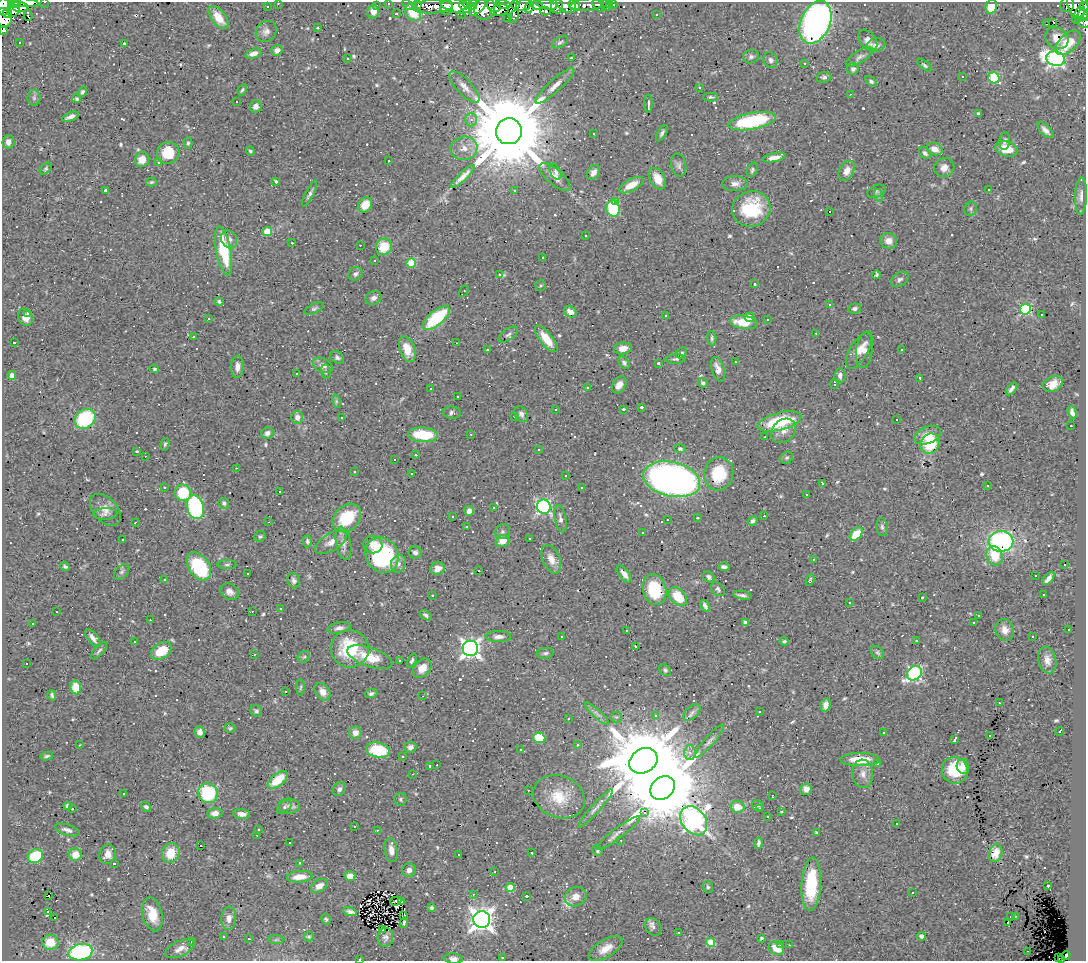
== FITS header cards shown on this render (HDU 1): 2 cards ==
NAXIS1  =                 1084
NAXIS2  =                  959

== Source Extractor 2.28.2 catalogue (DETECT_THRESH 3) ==
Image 1084 x 959 px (HDU 1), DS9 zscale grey, 1 PNG px = 1 image px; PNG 1088 x 963 px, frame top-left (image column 1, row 959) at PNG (2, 2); each listed source drawn as its Kron ellipse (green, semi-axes under 4 px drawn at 4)
Background 0.757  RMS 0.033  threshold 0.1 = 3 sigma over >= 5 px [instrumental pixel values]
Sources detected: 742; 2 with non-positive FLUX_AUTO (blend fragments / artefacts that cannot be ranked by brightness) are neither listed nor drawn; of the other 740, the 500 brightest by FLUX_AUTO listed and drawn (240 fainter detections omitted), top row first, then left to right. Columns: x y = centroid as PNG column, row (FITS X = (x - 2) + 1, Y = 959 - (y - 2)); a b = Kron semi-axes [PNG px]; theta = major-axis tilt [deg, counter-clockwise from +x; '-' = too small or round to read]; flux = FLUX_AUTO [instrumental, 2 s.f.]
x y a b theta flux
45 2 3 2 - 6.3
14 3 6 4 -3 210
23 3 15 3 -5 220
278 3 3 2 - 4.1
388 3 3 3 - 8.7
467 4 5 4 - 130
473 4 5 4 - 78
515 4 3 3 - 23
614 4 3 3 - 6.4
408 5 6 4 -34 17
418 5 4 2 - 4.5
464 5 4 3 - 78
494 5 7 6 - 170
503 5 7 4 -11 140
523 5 8 5 20 250
537 5 6 4 -7 150
547 5 10 4 -10 370
566 5 10 7 -30 84
574 5 6 5 - 44
586 5 17 6 7 11
605 5 6 3 -54 6.9
609 5 3 3 - 22
1067 5 7 7 - 33
267 6 3 3 - 7.2
376 6 3 3 - 6.4
456 6 16 7 -12 490
557 6 7 6 - 100
599 6 7 4 -45 16
991 6 7 5 78 50
1076 6 15 8 -75 140
4 7 8 6 -83 550
20 7 7 5 -7 200
432 7 20 6 3 74
447 7 7 6 - 98
478 7 11 5 41 120
529 7 6 3 59 30
1084 7 4 3 - 89
484 8 11 10 - 300
13 9 7 6 - 350
500 10 9 5 15 110
1082 10 10 3 51 250
545 11 5 3 - 6.8
373 12 7 5 75 16
7 13 5 4 - 130
413 13 9 7 -46 50
396 14 3 2 - 3.3
462 14 3 2 - 4.3
657 14 3 3 - 5.2
28 15 5 3 - 10
1083 15 6 5 - 88
514 16 7 4 67 18
218 17 13 7 -54 36
4 18 10 8 -74 300
508 18 3 2 - 7.3
1076 20 4 3 - 20
815 22 22 14 66 800
1053 22 3 2 - 110
1084 23 6 5 - 20
1046 24 3 2 - 22
318 28 3 3 - 33
3 30 5 3 - 12
266 31 11 9 50 11
1057 38 12 10 -30 29
868 40 12 7 -52 15
19 42 3 3 - 6.3
560 42 9 5 30 5
124 43 3 3 - 58
1068 43 15 8 45 56
876 45 9 7 9 10
277 50 6 5 - 15
253 53 8 4 18 13
751 57 8 6 15 5.8
860 57 15 6 32 9.2
347 58 3 2 - 3.3
572 58 3 3 - 63
1055 59 9 7 -15 740
771 60 8 6 -62 7.7
805 63 3 3 - 6.5
925 65 8 4 -38 4.7
853 69 6 5 - 6.4
962 76 3 3 - 7.6
824 77 7 5 7 5.5
994 78 5 5 - 160
871 81 6 4 -34 4.4
555 86 25 6 42 22
464 87 20 7 -47 20
700 87 3 3 - 6.6
242 90 6 4 59 3.9
82 92 6 4 56 4.5
850 94 3 2 - 4.2
710 97 7 4 -1 4.5
34 98 8 6 -88 5.6
77 99 5 4 - 4
236 101 3 2 - 11
648 104 9 3 -89 5.8
256 106 6 6 - 12
978 113 3 3 - 4.1
70 117 9 3 22 9.3
471 120 7 5 88 8.4
752 121 24 8 11 180
1045 130 10 5 -45 11
509 131 13 13 - 49000
594 133 3 3 - 3.8
662 133 9 3 60 4.5
1005 141 9 5 83 5.9
8 142 6 6 - 11
188 143 6 4 88 3.7
464 148 13 11 9 25
935 149 8 6 -26 20
1007 149 11 7 -18 45
250 151 4 4 - 3.8
168 153 11 10 - 68
925 153 7 5 -45 7.5
774 157 12 4 11 15
142 160 8 7 - 23
389 161 3 2 - 5.4
159 162 3 3 - 18
679 165 12 7 -80 8.9
944 168 10 9 - 16
46 169 7 4 45 3.7
752 170 7 5 65 4.5
847 171 11 7 63 19
555 172 9 5 -63 6.4
593 172 8 5 58 15
463 176 16 4 44 17
555 177 19 7 -41 19
658 179 11 7 -60 31
276 181 3 3 - 36
151 182 5 4 - 3.3
735 184 13 7 2 13
631 185 13 6 28 34
988 189 3 3 - 92
105 190 3 3 - 9.3
514 190 3 3 - 5.8
877 191 9 6 22 5.6
310 194 14 3 62 6.9
878 195 6 4 -72 4.6
1081 196 18 6 88 12
616 202 3 3 - 930
365 205 8 6 56 23
613 208 8 6 -75 160
751 209 19 17 20 120
971 209 7 6 - 5.1
829 212 3 3 - 900
267 231 5 4 - 63
585 235 3 3 - 5.8
229 239 9 7 -63 12
889 241 8 7 - 18
292 243 3 3 - 4
360 245 3 2 - 5.6
384 247 8 8 - 60
224 251 25 7 -79 110
543 257 3 3 - 75
375 261 3 3 - 21
411 263 5 4 - 83
355 274 7 6 - 6.7
499 274 3 3 - 13
877 275 4 3 - 3.8
900 279 9 6 35 7.2
755 284 3 3 - 5
541 285 5 5 - 3.5
464 291 6 2 61 5
374 298 8 6 28 9.8
219 302 5 4 - 4.2
829 304 3 3 - 11
314 309 10 5 28 5.1
855 309 6 5 - 6.2
1025 309 5 5 - 220
570 312 7 5 -32 14
28 313 3 3 - 3.8
1041 315 3 3 - 760
666 316 3 3 - 67
25 317 9 7 -65 18
749 317 5 4 - 22
436 318 17 7 40 150
208 319 3 3 - 42
767 320 3 3 - 41
744 322 14 6 -8 58
816 333 3 2 - 8.6
508 334 11 6 36 7
193 337 3 3 - 6
712 338 7 4 -85 4.2
546 339 16 6 -52 44
14 342 3 3 - 17
456 343 3 2 - 4.1
623 348 9 6 11 17
407 349 13 7 -70 36
902 349 3 3 - 6.3
487 350 3 3 - 7.1
859 350 21 9 59 26
864 350 18 8 84 23
681 353 6 5 - 4
337 357 7 5 -34 6.3
676 359 10 4 2 5.2
735 362 3 2 - 3.3
624 363 7 4 -55 4.9
658 363 3 3 - 4.5
323 365 10 7 -28 11
237 367 11 6 86 14
154 369 5 4 - 3.3
718 369 12 6 -73 21
326 372 7 5 -81 4
296 374 3 3 - 39
840 375 7 5 85 8.7
12 376 4 4 - 20
920 378 4 3 - 5.2
703 383 5 4 - 5.2
834 384 5 3 - 4.2
1053 384 10 7 26 24
619 385 9 6 56 14
588 387 3 3 - 5.2
431 389 3 3 - 13
1011 389 7 3 50 8.1
457 396 3 3 - 5.8
336 401 7 4 -72 4
641 407 3 3 - 190
623 409 3 2 - 670
556 410 3 2 - 3.3
452 413 9 6 -6 6
1072 413 7 4 -73 10
521 414 8 6 -57 7.9
514 416 3 3 - 4.4
297 417 6 6 - 12
342 418 3 3 - 7.1
85 419 11 9 35 160
896 419 3 3 - 4.5
779 421 22 8 14 130
1071 426 3 3 - 7.7
783 431 14 11 44 18
267 433 6 5 - 8.6
471 434 3 3 - 4.8
423 435 15 7 -4 89
928 435 14 8 23 36
765 437 3 2 - 4.1
165 444 6 4 79 3.9
930 444 10 9 - 78
680 449 5 4 - 5.2
539 450 4 4 - 3.8
137 451 3 3 - 30
416 455 3 3 - 12
145 456 3 2 - 6.5
787 458 7 5 41 4
395 459 3 3 - 320
236 468 3 2 - 7.4
354 472 3 3 - 110
412 474 3 3 - 5.8
719 474 17 14 77 100
566 475 3 3 - 12
672 479 29 17 -13 1500
822 484 3 3 - 4.5
987 486 3 3 - 180
164 487 3 3 - 5
582 487 3 3 - 18
279 492 3 3 - 87
183 493 8 8 - 79
806 494 3 3 - 120
224 503 5 5 - 5.2
195 507 12 8 -76 240
544 507 7 7 - 480
494 508 3 2 - 12
105 510 18 12 -47 23
469 511 5 5 - 11
105 514 12 6 3 8.9
453 516 3 3 - 4.2
764 516 3 3 - 29
347 518 16 12 45 100
697 518 3 3 - 7.2
560 519 14 5 -79 9.9
668 520 3 3 - 89
753 521 5 4 - 5.8
269 522 3 2 - 3.7
135 523 4 3 - 4.5
466 527 3 3 - 24
882 527 9 5 -82 5.8
502 532 8 7 - 6
642 533 3 2 - 3.3
856 534 8 5 48 54
260 536 6 5 - 3.9
530 538 3 3 - 7.5
122 540 3 2 - 6.2
307 541 6 4 89 4.6
502 541 7 5 16 26
1001 541 12 10 -1 400
331 542 17 8 31 22
343 543 17 7 -79 17
373 544 9 8 - 20
415 552 6 6 - 7.2
382 555 18 16 -59 250
994 556 10 8 -69 58
551 559 15 8 -66 22
813 559 3 3 - 6.5
398 564 9 7 67 10
1065 564 3 3 - 68
227 565 9 4 0 5.2
199 566 15 10 -54 160
65 567 5 3 - 4
724 567 5 3 - 6.8
438 568 7 6 - 16
479 571 3 2 - 5.8
122 572 9 5 45 6.3
248 574 3 2 - 3.3
624 574 10 5 -51 17
1035 576 3 2 - 4.2
709 577 6 5 - 6.2
1048 579 8 4 49 11
165 580 3 3 - 5.6
810 580 6 4 69 3.5
294 581 8 6 -71 6.8
654 589 15 11 -74 110
718 589 8 6 -46 5.8
229 592 10 7 -34 12
1043 594 3 3 - 4.4
432 595 3 3 - 12
742 595 9 3 -10 8
678 597 11 7 -45 62
922 598 3 3 - 67
849 602 4 3 - 4.1
705 606 6 3 -61 8.1
281 608 3 3 - 5
252 611 3 2 - 6.2
56 612 3 3 - 85
426 615 7 4 -34 4.5
979 615 3 3 - 190
150 620 3 2 - 4.2
745 623 4 4 - 13
973 623 3 3 - 120
32 624 3 3 - 28
339 628 12 5 11 10
627 630 3 2 - 4.3
1005 630 11 9 -74 18
1069 630 3 3 - 38
498 637 13 5 0 12
562 637 3 3 - 5.6
1033 637 3 2 - 8.2
93 638 10 5 -51 11
134 641 3 3 - 16
784 641 4 3 - 3.5
916 641 3 3 - 9
635 646 3 3 - 12
470 648 8 8 - 1000
350 649 19 19 - 130
99 651 11 4 48 5.4
161 651 11 7 30 65
545 653 8 5 7 5.4
878 653 7 5 -45 4.7
254 654 3 2 - 4.5
304 657 7 5 40 3.9
370 657 23 9 -19 52
399 660 3 3 - 7.8
1047 660 13 8 -76 17
412 661 7 4 66 4.7
26 664 3 3 - 33
422 668 11 8 51 25
665 670 6 5 - 4.5
914 673 8 6 39 320
76 687 7 5 -80 36
301 687 8 4 88 3.4
286 692 3 3 - 1100
323 692 9 7 -54 17
371 693 6 4 19 6
52 695 5 3 - 4.1
423 696 3 3 - 90
999 703 3 2 - 6.4
826 705 7 4 75 13
256 711 6 5 - 5.2
692 712 10 6 44 8.3
760 712 3 3 - 28
597 714 16 3 -42 8.1
656 715 3 3 - 590
616 717 5 5 - 3.3
568 719 3 3 - 270
230 728 5 4 - 3.8
1060 731 4 3 - 15
200 732 6 5 - 8.9
355 732 6 6 - 14
883 733 3 3 - 66
989 735 3 3 - 11
539 738 6 5 - 72
954 740 4 3 - 30
709 741 21 5 49 11
79 745 3 2 - 8
578 745 3 3 - 17
410 747 6 5 - 9.4
521 749 3 2 - 3.6
378 750 12 7 -12 110
690 752 7 6 - 8.4
47 756 6 3 13 4.4
402 756 3 3 - 7
860 759 19 6 1 50
643 761 15 12 31 29000
877 763 4 3 - 4.2
437 765 3 2 - 3.5
430 766 3 3 - 6.6
963 766 7 6 - 17
955 770 13 13 - 88
413 774 3 2 - 6.5
863 774 14 10 -84 18
278 780 12 6 38 57
663 788 13 10 41 31000
339 789 7 6 - 7.9
806 789 6 5 - 19
528 790 3 2 - 6.4
208 793 10 9 - 140
124 794 3 3 - 39
772 795 3 3 - 18
559 797 26 21 -21 68
400 799 6 6 - 4.5
67 806 4 3 - 5
289 806 10 7 -2 11
758 806 6 5 - 3.4
146 807 5 4 - 5.4
284 807 9 5 45 5.2
737 807 7 6 - 39
595 808 26 4 48 13
72 809 3 3 - 15
759 809 3 3 - 6.3
781 812 3 3 - 5.1
215 813 7 5 5 12
644 813 3 3 - 440
242 814 8 5 -6 12
768 816 3 3 - 6.1
694 821 16 12 -51 1100
896 824 3 3 - 36
354 826 3 2 - 4.7
67 830 13 5 -17 9.8
259 830 3 3 - 7
377 830 3 3 - 3.2
618 833 26 5 37 16
817 833 4 3 - 3.3
257 835 3 2 - 4.2
621 840 3 2 - 4.1
289 843 3 3 - 26
758 843 6 3 79 6.3
200 846 3 3 - 20
391 850 12 6 -79 17
597 851 5 4 - 3.6
171 853 10 8 68 44
532 853 3 3 - 320
996 853 9 6 73 18
108 854 10 8 72 19
459 854 3 3 - 9.6
75 855 6 6 - 34
35 856 8 6 26 100
300 863 4 3 - 16
114 864 3 3 - 250
409 870 7 6 - 11
494 871 3 3 - 6.6
350 876 5 5 - 25
300 877 13 5 5 31
811 884 26 9 87 120
319 886 9 6 32 16
1048 886 3 3 - 20
510 887 4 4 - 43
708 887 6 5 - 4.4
912 893 3 2 - 7.5
473 894 3 3 - 5.5
49 896 4 2 - 4.8
526 896 3 3 - 460
575 897 11 9 28 21
396 901 5 3 - 4.1
402 901 3 3 - 3.8
431 908 4 4 - 4.4
48 912 4 3 - 31
350 912 7 3 -10 7.7
152 914 17 9 -77 50
404 916 3 2 - 4
1011 916 3 3 - 15
1015 916 3 2 - 6
55 917 3 3 - 110
229 918 11 7 86 17
326 919 5 4 - 4.4
482 919 8 8 - 1900
1008 922 3 2 - 8.9
404 923 5 3 - 4
653 927 9 7 -48 9.1
382 930 3 3 - 250
679 932 3 2 - 3.5
309 936 5 5 - 4.4
922 936 4 4 - 7.6
223 937 3 3 - 9.7
385 937 9 8 - 8.8
761 938 4 4 - 4.7
249 939 3 3 - 3.5
276 940 8 4 1 4.2
191 941 3 2 - 12
50 942 8 7 - 41
710 942 4 4 - 54
781 944 3 3 - 7.4
789 945 3 2 - 3.8
777 948 8 6 -35 42
180 949 16 7 24 17
606 949 19 9 32 27
1028 951 2 2 - 3.2
80 952 12 8 9 260
1066 955 4 3 - 4.3
502 957 3 3 - 7.2
1058 958 4 2 - 4.8
359 959 3 2 - 45
453 959 10 5 -4 7.8
1062 960 2 2 - 5
At the frame edge (FLAGS 8, measured only in part): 14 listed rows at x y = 45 2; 14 3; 23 3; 278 3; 388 3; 4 7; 1084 7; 4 18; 1084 23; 3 30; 1058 958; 359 959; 453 959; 1062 960
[240 fainter detections neither listed nor drawn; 2 non-positive-flux detections neither listed nor drawn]